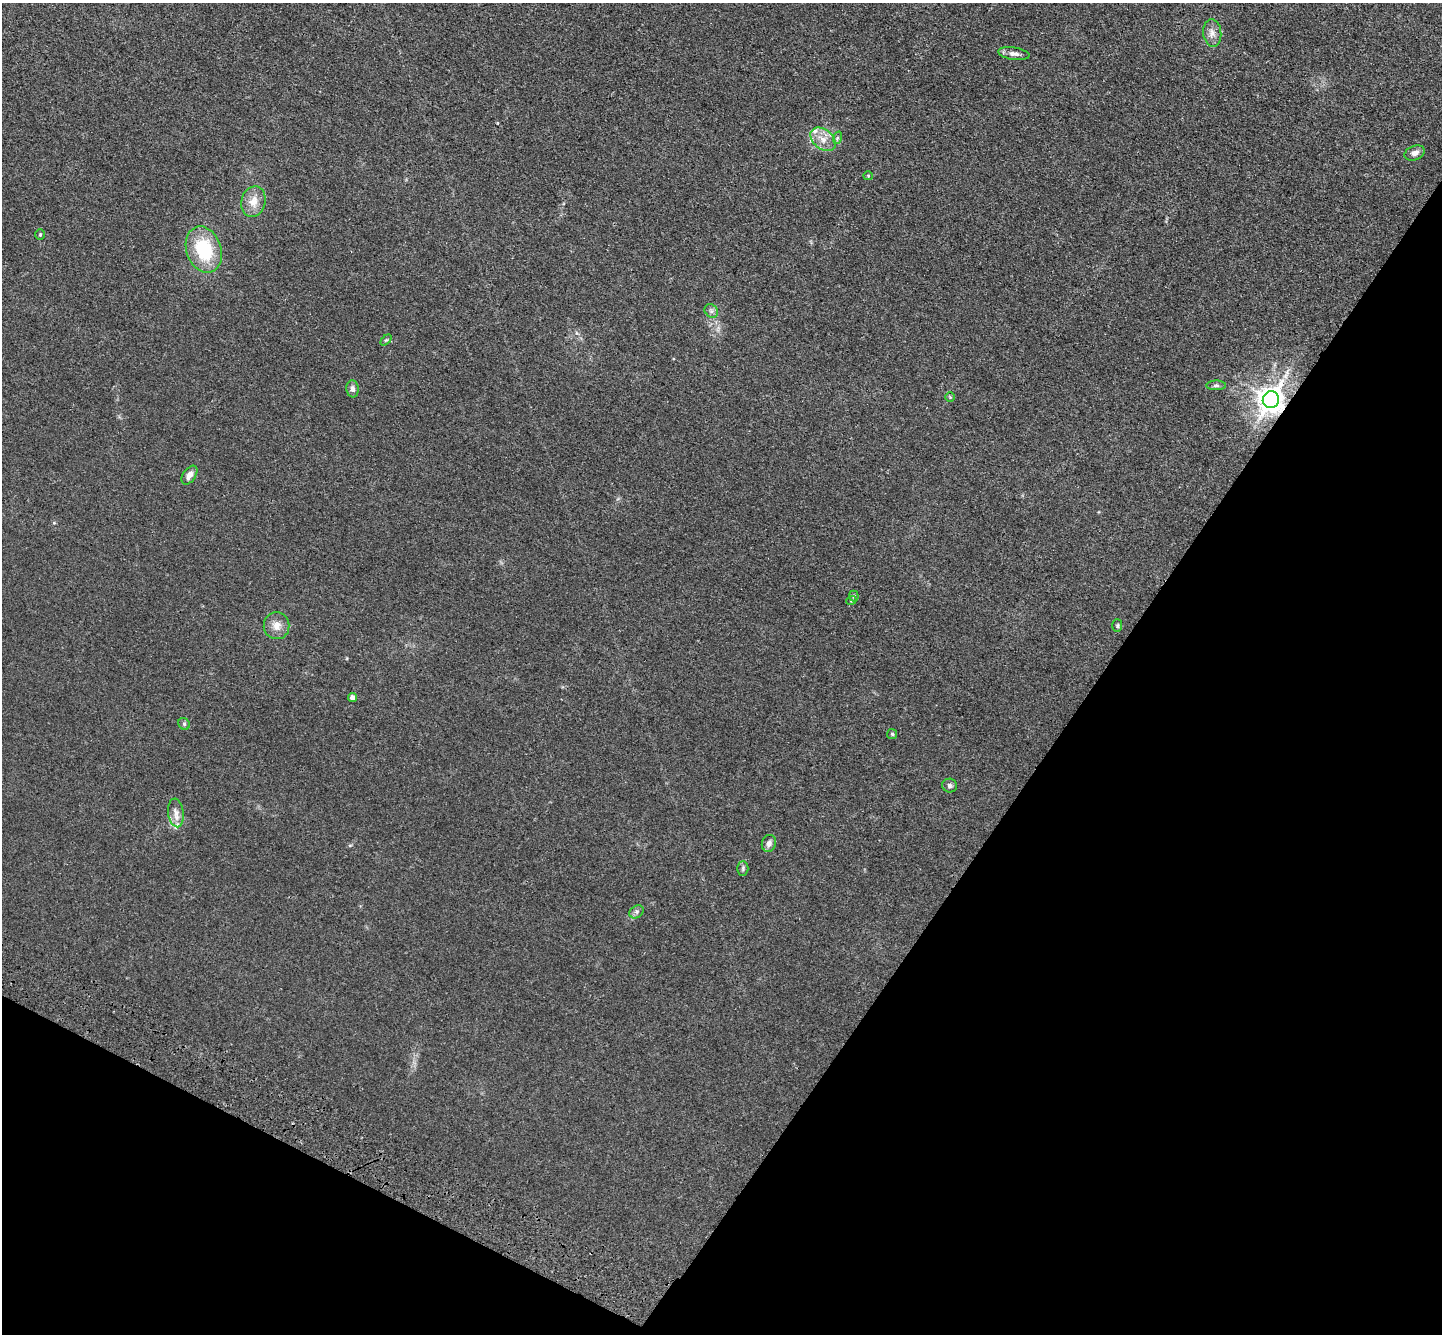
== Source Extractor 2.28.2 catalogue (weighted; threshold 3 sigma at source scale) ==
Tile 15 of 4 x 4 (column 3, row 4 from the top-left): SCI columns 2951-4390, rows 391-1722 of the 5900 x 5969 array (HDU 1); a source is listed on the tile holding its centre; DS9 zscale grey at full resolution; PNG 1444 x 1336 px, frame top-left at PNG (2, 3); each listed source drawn as its Kron ellipse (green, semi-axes under 4 px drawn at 4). Shown black and unused: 30% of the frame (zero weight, under 3 of 4 exposures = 6% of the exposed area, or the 3 px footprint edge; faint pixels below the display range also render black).
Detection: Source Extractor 2.28.2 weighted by HDU 2 'WHT'; one run over the whole footprint, this tile lists its part. Background 0.0123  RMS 0.0047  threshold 0.021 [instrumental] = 3 sigma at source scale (4.5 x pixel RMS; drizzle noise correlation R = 1.50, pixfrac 1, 0.05/0.05 arcsec/px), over >= 5 px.
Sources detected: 30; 2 inside a brighter listed object's ellipse — not listed separately; the other 28 listed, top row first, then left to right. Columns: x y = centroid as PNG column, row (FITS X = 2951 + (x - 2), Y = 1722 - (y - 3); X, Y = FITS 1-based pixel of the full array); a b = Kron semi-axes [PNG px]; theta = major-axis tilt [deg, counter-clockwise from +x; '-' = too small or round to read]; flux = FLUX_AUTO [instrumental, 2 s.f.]
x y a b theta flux
1212 33 14 9 -84 3
1014 54 16 6 -8 2.2
837 138 6 4 71 0.69
823 139 14 9 -40 4.9
1415 153 10 7 21 2.5
868 176 4 4 - 0.5
253 202 15 12 74 5.3
40 235 5 4 - 0.52
204 250 24 17 -70 25
711 311 7 6 - 1.3
386 340 6 4 43 0.59
1216 385 10 5 1 1.1
352 389 8 6 -87 1.6
950 397 5 5 - 0.52
1271 400 8 8 - 490
189 475 10 6 54 3.2
854 596 5 5 - 0.61
851 601 5 3 - 0.37
277 626 13 13 - 4.2
1117 626 6 5 - 0.64
353 698 4 4 - 3.1
184 724 6 5 - 0.8
892 734 5 5 - 0.57
950 786 7 7 - 1.2
176 813 14 7 -83 3
769 843 8 7 - 2
743 868 7 5 89 0.86
637 912 8 6 36 1.1
Overlapping masked pixels (flux is a lower limit): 1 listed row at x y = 1271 400